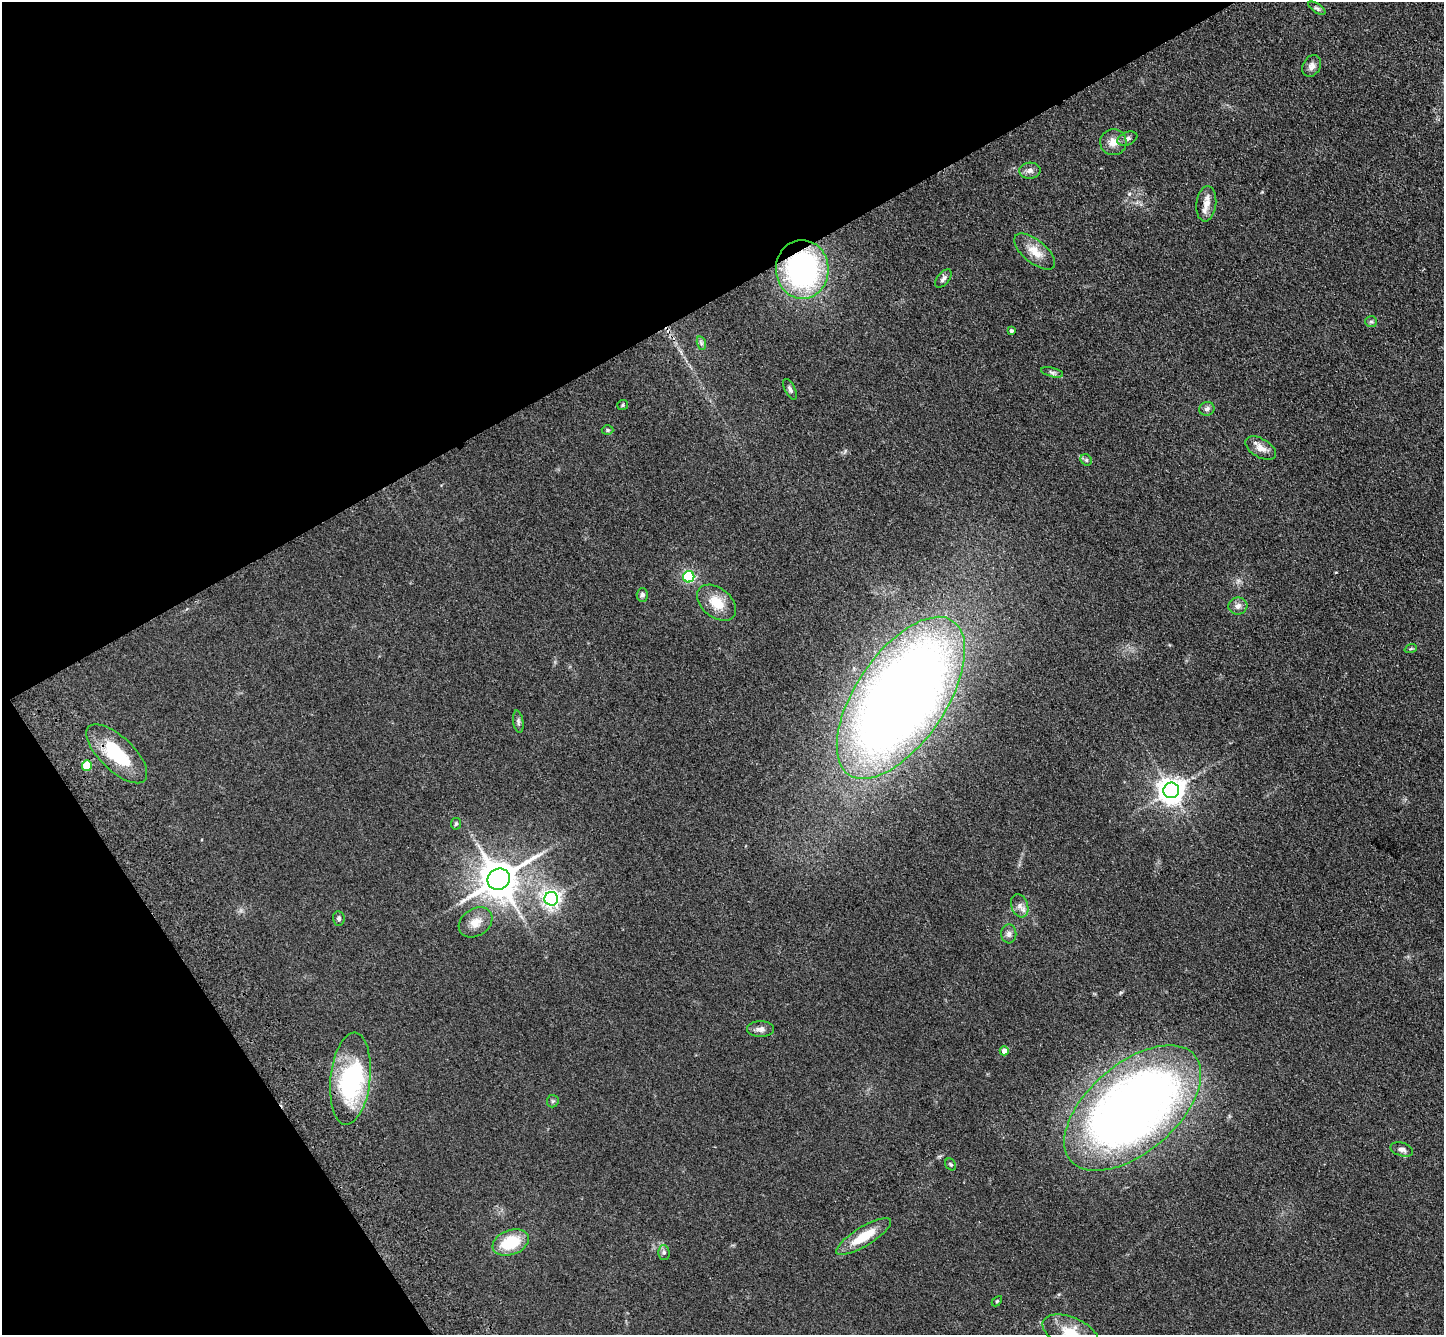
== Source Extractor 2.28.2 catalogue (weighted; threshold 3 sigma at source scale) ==
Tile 5 of 4 x 4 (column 1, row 2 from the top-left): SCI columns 106-1547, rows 3028-4360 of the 5980 x 5920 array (HDU 1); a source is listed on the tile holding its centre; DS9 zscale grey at full resolution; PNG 1446 x 1337 px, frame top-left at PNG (2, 2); each listed source drawn as its Kron ellipse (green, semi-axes under 4 px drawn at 4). Shown black and unused: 30% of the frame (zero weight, under 3 of 4 exposures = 6% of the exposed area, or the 3 px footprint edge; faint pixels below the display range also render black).
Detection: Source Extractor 2.28.2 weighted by HDU 2 'WHT'; one run over the whole footprint, this tile lists its part. Background 0.0609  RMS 0.0079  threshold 0.0357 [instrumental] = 3 sigma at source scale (4.5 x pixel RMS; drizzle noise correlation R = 1.50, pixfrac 1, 0.05/0.05 arcsec/px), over >= 5 px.
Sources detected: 49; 1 inside a brighter object's white glare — neither listed nor drawn; the other 48 listed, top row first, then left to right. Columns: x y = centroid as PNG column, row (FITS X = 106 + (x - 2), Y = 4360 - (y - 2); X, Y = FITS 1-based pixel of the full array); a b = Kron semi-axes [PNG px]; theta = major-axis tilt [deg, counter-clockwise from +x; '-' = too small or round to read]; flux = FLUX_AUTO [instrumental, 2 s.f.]
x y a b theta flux
1317 8 10 4 -33 1.7
1312 66 11 8 63 3.9
1127 139 10 6 22 2.8
1113 142 13 13 - 7.8
1030 171 10 8 5 3.6
1206 204 18 10 83 7.5
1035 251 25 11 -40 12
802 269 29 26 -86 170
943 279 11 6 49 2.9
1371 322 6 5 - 1.4
1011 331 3 3 - 1.5
701 343 7 4 -73 1.7
1052 372 11 4 -14 2
790 389 11 5 -62 2
623 405 5 5 - 1.2
1207 409 7 7 - 2.3
607 430 6 5 - 1.1
1261 448 17 9 -31 6.6
1086 460 6 5 - 1.5
689 577 6 5 - 110
642 595 7 5 89 2.2
717 603 22 14 -39 16
1238 606 9 8 - 4.1
1411 648 6 4 21 0.97
901 698 93 45 56 1200
518 722 11 5 -81 2.1
117 754 39 17 -44 42
87 766 5 5 - 25
1171 790 8 8 - 820
456 824 6 5 - 1.2
499 879 11 10 - 2200
551 899 7 6 - 320
1020 906 12 8 -69 4.1
339 918 7 6 - 1.7
476 922 18 13 33 9.8
1009 934 9 7 88 2.9
761 1029 13 8 -1 3.8
1004 1051 4 4 - 6.2
350 1079 46 20 84 100
553 1101 6 6 - 1.5
1133 1108 81 44 40 690
1402 1149 11 6 -16 3.2
951 1164 6 5 - 1.3
864 1237 31 9 32 21
511 1243 19 12 20 33
664 1252 7 5 -88 1.8
997 1301 6 3 45 0.78
1071 1333 30 15 -23 21
Overlapping masked pixels (flux is a lower limit): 1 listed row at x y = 802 269
Isophote crosses this tile's border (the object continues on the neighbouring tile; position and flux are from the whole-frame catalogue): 1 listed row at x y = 1071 1333